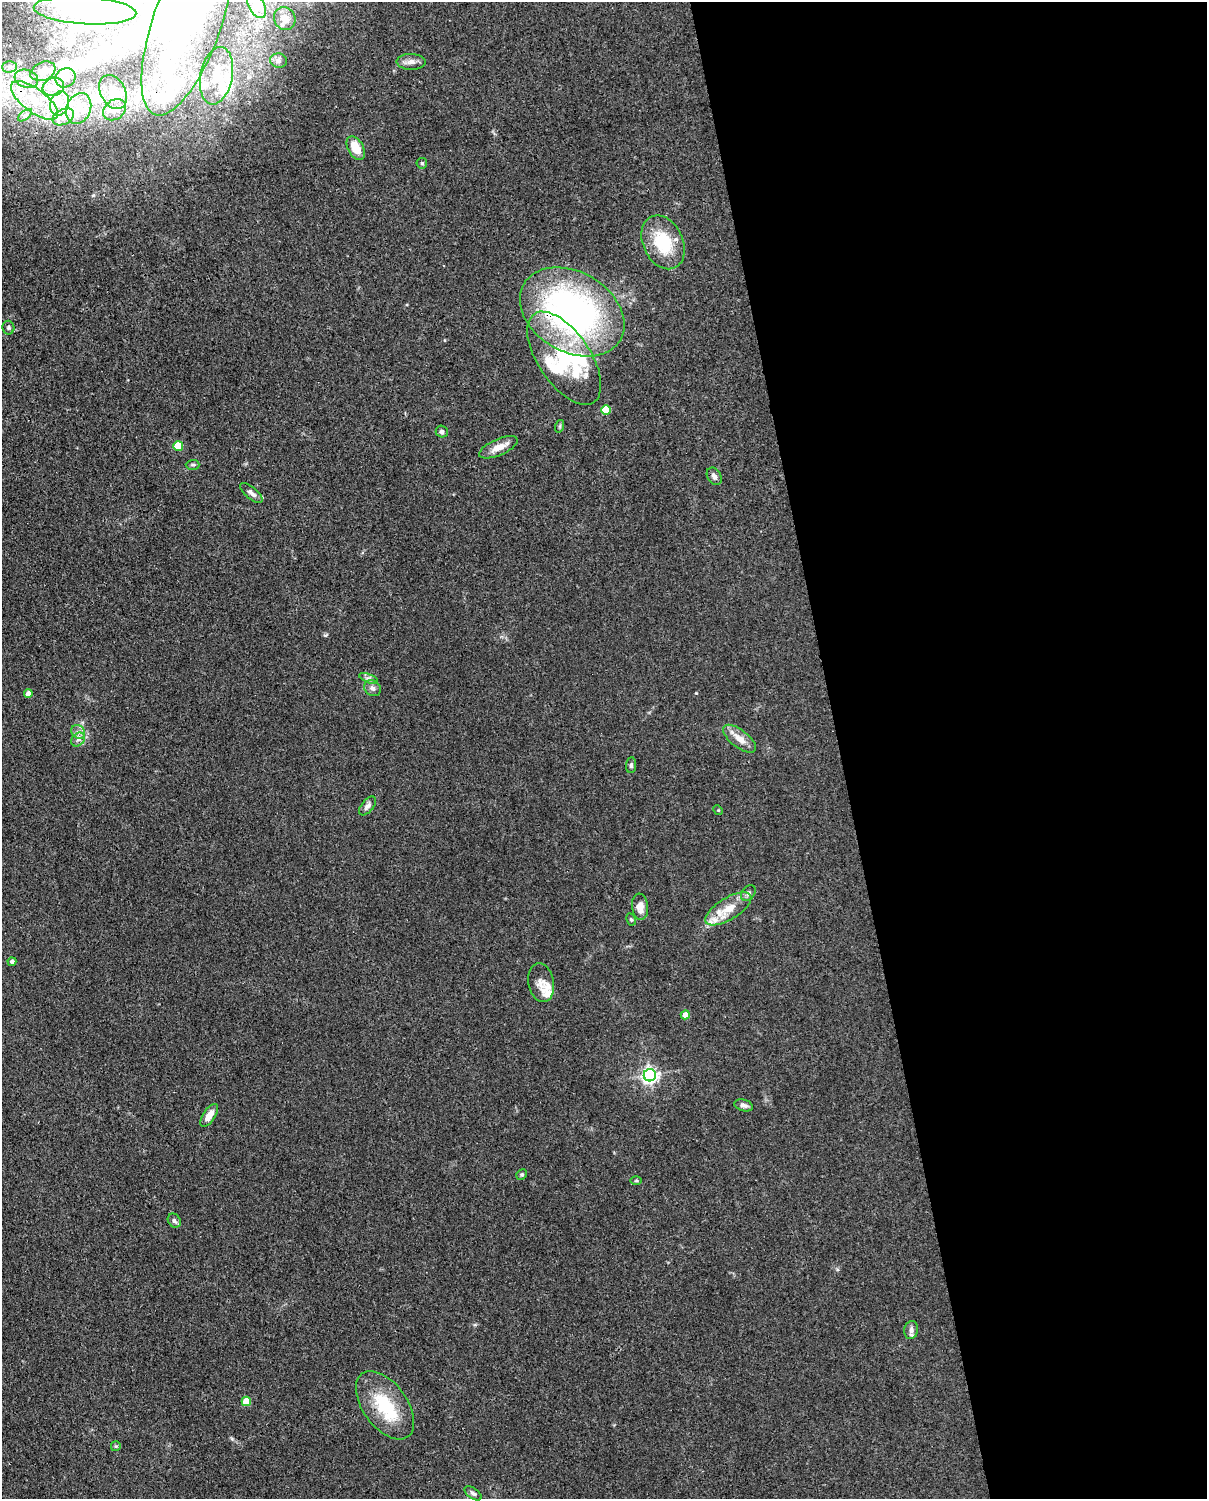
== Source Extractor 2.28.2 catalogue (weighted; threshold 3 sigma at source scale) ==
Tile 8 of 4 x 3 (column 4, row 2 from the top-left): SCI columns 3707-4911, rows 1762-3258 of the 5001 x 4906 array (HDU 1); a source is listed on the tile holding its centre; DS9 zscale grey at full resolution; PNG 1209 x 1501 px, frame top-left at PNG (2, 2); each listed source drawn as its Kron ellipse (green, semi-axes under 4 px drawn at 4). Shown black and unused: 30% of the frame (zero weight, under 3 of 4 exposures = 7% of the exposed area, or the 3 px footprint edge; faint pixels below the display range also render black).
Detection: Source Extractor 2.28.2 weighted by HDU 2 'WHT'; one run over the whole footprint, this tile lists its part. Background 0.0268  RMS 0.0028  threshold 0.0128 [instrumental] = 3 sigma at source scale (4.5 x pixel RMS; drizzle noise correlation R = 1.50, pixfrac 1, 0.05/0.05 arcsec/px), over >= 5 px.
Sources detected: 79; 9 inside a brighter object's white glare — neither listed nor drawn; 10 inside a brighter listed object's ellipse — not listed separately; the other 60 listed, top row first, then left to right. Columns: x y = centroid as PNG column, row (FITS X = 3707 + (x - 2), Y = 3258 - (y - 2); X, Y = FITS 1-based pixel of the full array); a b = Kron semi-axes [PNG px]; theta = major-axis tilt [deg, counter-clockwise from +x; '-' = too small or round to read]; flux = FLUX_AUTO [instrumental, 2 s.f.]
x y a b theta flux
257 6 13 8 -61 2.3
85 10 51 13 -4 16
285 19 12 10 -61 1.7
187 23 97 34 71 50
278 61 8 7 - 0.91
411 62 14 8 -2 1.6
9 67 7 6 - 0.78
43 71 13 9 23 2
216 76 29 16 79 9.2
65 78 10 9 - 2.5
26 79 12 9 -20 1.8
53 87 11 9 20 2.3
113 92 18 12 -61 3.8
34 100 28 11 -37 8.8
60 103 12 9 73 3.3
79 108 16 12 69 4.4
115 110 12 9 36 2.2
25 115 8 4 37 0.76
63 117 11 7 27 2.2
356 148 13 7 -61 5.6
422 163 5 5 - 0.41
663 242 28 20 -65 13
572 312 56 40 -31 95
8 328 7 6 - 0.56
564 358 53 26 -56 25
606 410 5 5 - 10
560 426 6 4 72 0.41
442 432 6 6 - 0.71
178 446 5 4 - 10
498 447 21 8 24 3.2
193 465 7 5 1 0.51
714 476 9 6 -58 1
251 493 13 5 -40 1.2
369 678 10 3 -21 0.63
372 688 9 7 -39 1.1
28 693 4 4 - 2.2
78 732 7 6 - 1.1
78 739 8 6 52 0.99
739 739 20 8 -38 3.5
631 765 8 5 85 0.64
368 806 11 6 49 1.1
718 810 5 4 - 0.3
748 893 9 6 52 0.83
640 907 13 8 -83 2.6
728 909 26 11 31 6
631 919 6 4 -62 0.43
12 962 4 4 - 1
541 983 19 12 -79 2.6
685 1015 4 4 - 3.5
650 1075 6 6 - 93
744 1105 9 5 -17 0.95
209 1115 13 6 55 3.1
522 1174 5 5 - 0.47
636 1181 6 4 1 0.32
174 1221 7 6 - 0.78
911 1330 9 7 81 1.3
246 1401 5 4 - 7.1
385 1405 39 22 -54 15
116 1446 5 5 - 0.38
473 1493 10 5 -36 0.74
Overlapping masked pixels (flux is a lower limit): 2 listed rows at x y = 34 100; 572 312
Isophote crosses this tile's border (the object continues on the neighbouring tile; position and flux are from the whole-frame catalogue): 1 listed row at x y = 187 23
Unlisted compact peaks at least as high as the median listed source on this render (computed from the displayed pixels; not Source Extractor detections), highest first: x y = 696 693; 325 635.